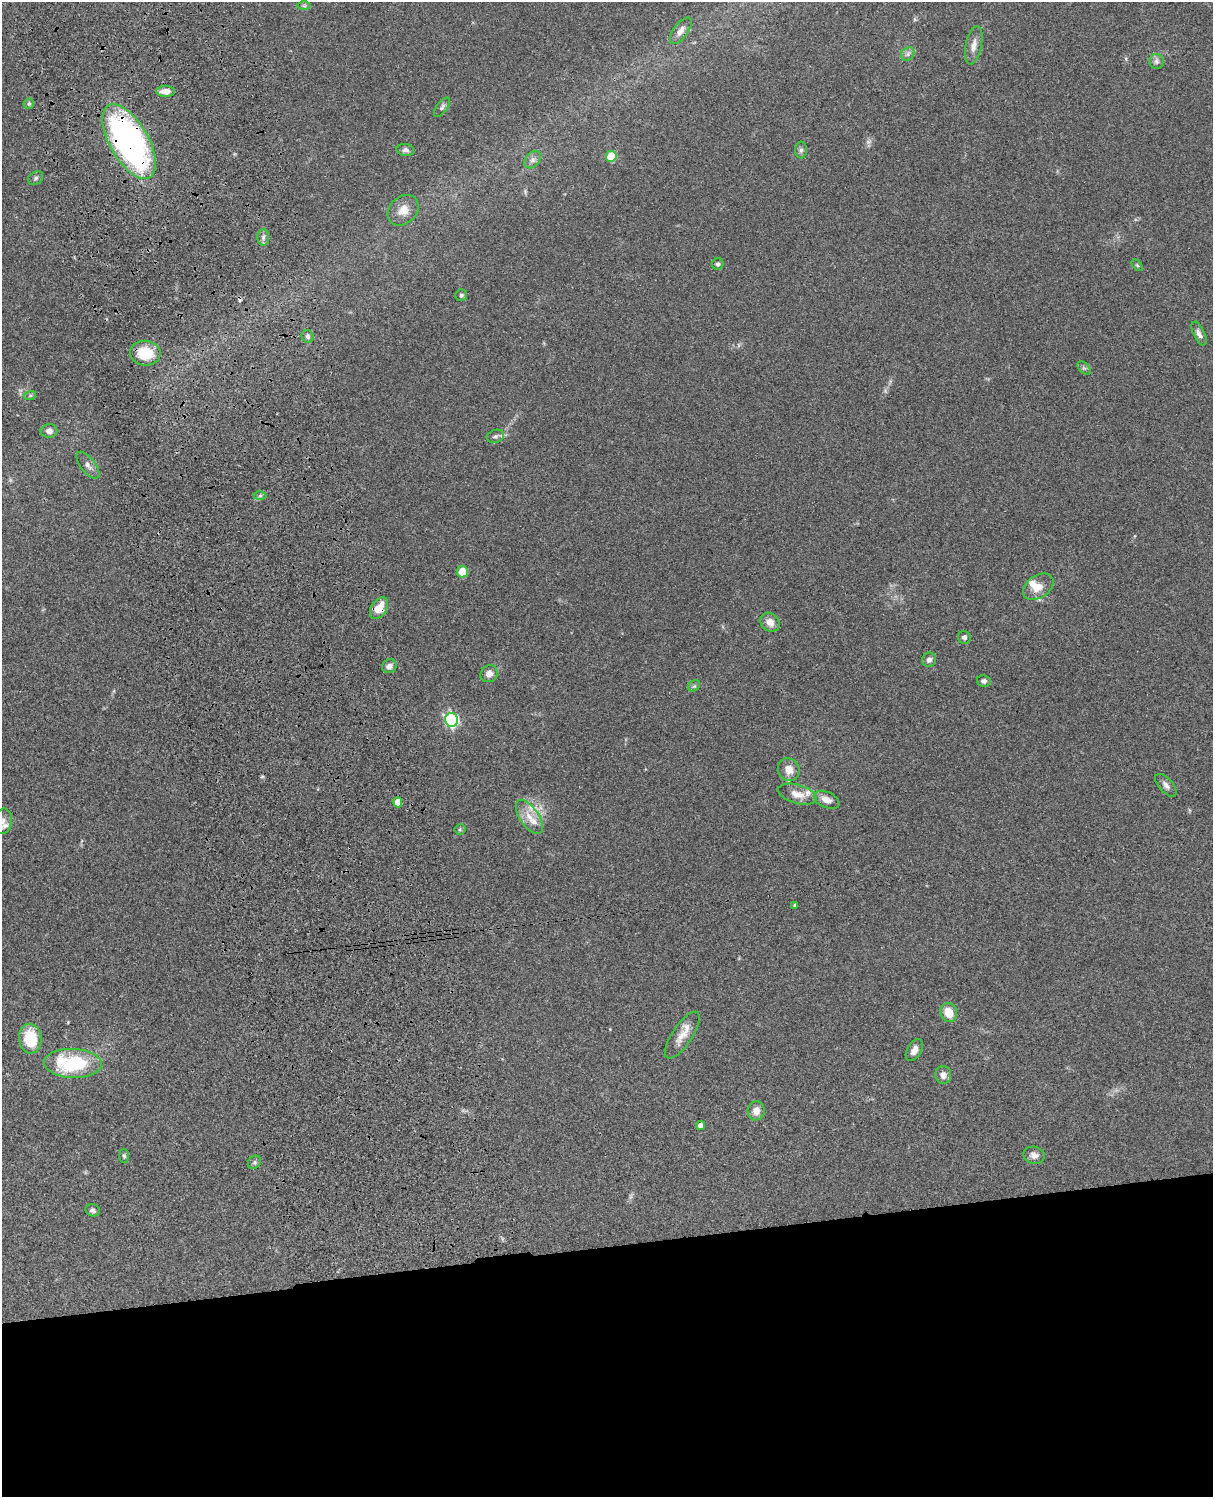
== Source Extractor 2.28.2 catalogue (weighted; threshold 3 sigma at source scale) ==
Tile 11 of 4 x 3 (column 3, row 3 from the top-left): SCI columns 2545-3755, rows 279-1773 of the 5086 x 4928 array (HDU 1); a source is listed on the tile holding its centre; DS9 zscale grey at full resolution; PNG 1215 x 1499 px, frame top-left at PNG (2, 2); each listed source drawn as its Kron ellipse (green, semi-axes under 4 px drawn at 4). Shown black and unused: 17% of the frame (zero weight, under 3 of 4 exposures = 6% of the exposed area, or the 3 px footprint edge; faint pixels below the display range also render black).
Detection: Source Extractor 2.28.2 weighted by HDU 2 'WHT'; one run over the whole footprint, this tile lists its part. Background 0.0753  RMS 0.0059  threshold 0.0264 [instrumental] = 3 sigma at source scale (4.5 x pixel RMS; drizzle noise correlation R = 1.50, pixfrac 1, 0.05/0.05 arcsec/px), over >= 5 px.
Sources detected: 67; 1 too faint to see at this stretch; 1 cosmic-ray / hot-pixel residue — neither listed nor drawn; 5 inside a brighter listed object's ellipse — not listed separately; the other 60 listed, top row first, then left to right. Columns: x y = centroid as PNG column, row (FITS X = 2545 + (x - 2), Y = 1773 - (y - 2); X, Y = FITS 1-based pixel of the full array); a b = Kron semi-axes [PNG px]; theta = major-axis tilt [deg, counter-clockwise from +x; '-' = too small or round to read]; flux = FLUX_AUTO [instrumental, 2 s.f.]
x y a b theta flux
304 6 7 4 0 0.98
681 31 15 7 54 4.1
974 45 19 8 78 4.7
908 54 7 6 - 1.7
1156 61 7 7 - 1.8
165 91 9 5 0 4.9
29 104 5 5 - 1.2
442 107 11 5 53 1.6
129 141 42 19 -60 210
405 150 9 6 -7 2
801 150 8 6 90 1.5
611 156 5 5 - 21
533 160 10 7 51 2.5
36 178 8 6 35 1.5
403 210 17 13 43 7.1
263 237 8 6 89 1.8
718 264 6 5 - 1.4
1137 265 6 4 -45 0.81
461 295 6 5 - 1
1199 334 13 5 -64 2.5
308 336 6 6 - 1.5
145 353 15 12 -7 18
1084 368 8 5 -43 1.3
30 396 6 4 19 0.75
49 431 8 7 - 3.3
495 436 9 6 16 1.6
88 465 16 7 -51 2.9
260 496 6 4 1 1.1
462 571 6 5 - 13
1038 587 17 11 34 6.8
379 608 12 7 57 9.8
770 622 10 9 - 5.2
964 637 6 6 - 1.6
929 660 7 6 - 2.1
389 666 7 6 - 2.6
489 674 9 8 - 3.8
984 681 7 5 -12 1.9
694 686 6 5 - 1
451 720 7 6 - 92
789 770 12 10 -62 5.8
1166 785 14 7 -48 2.6
797 794 20 9 -16 6.4
827 800 13 7 -24 4.7
398 802 5 4 - 8.7
529 817 19 9 -55 7.2
3 821 13 9 79 4.4
460 829 5 5 - 0.83
795 905 3 3 - 0.88
949 1012 9 8 - 9
682 1035 27 10 56 8
30 1039 15 11 -86 20
914 1050 12 7 61 3.7
73 1063 29 14 -3 43
943 1075 9 8 - 3
756 1111 9 8 - 4.9
701 1126 4 4 - 3.2
1034 1155 11 8 -12 3.3
124 1156 7 5 -87 1
254 1162 7 6 - 1.3
93 1210 7 6 - 1.7
Overlapping masked pixels (flux is a lower limit): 2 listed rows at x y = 129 141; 379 608
Isophote crosses this tile's border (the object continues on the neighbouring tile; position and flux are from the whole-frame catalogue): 1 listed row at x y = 3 821